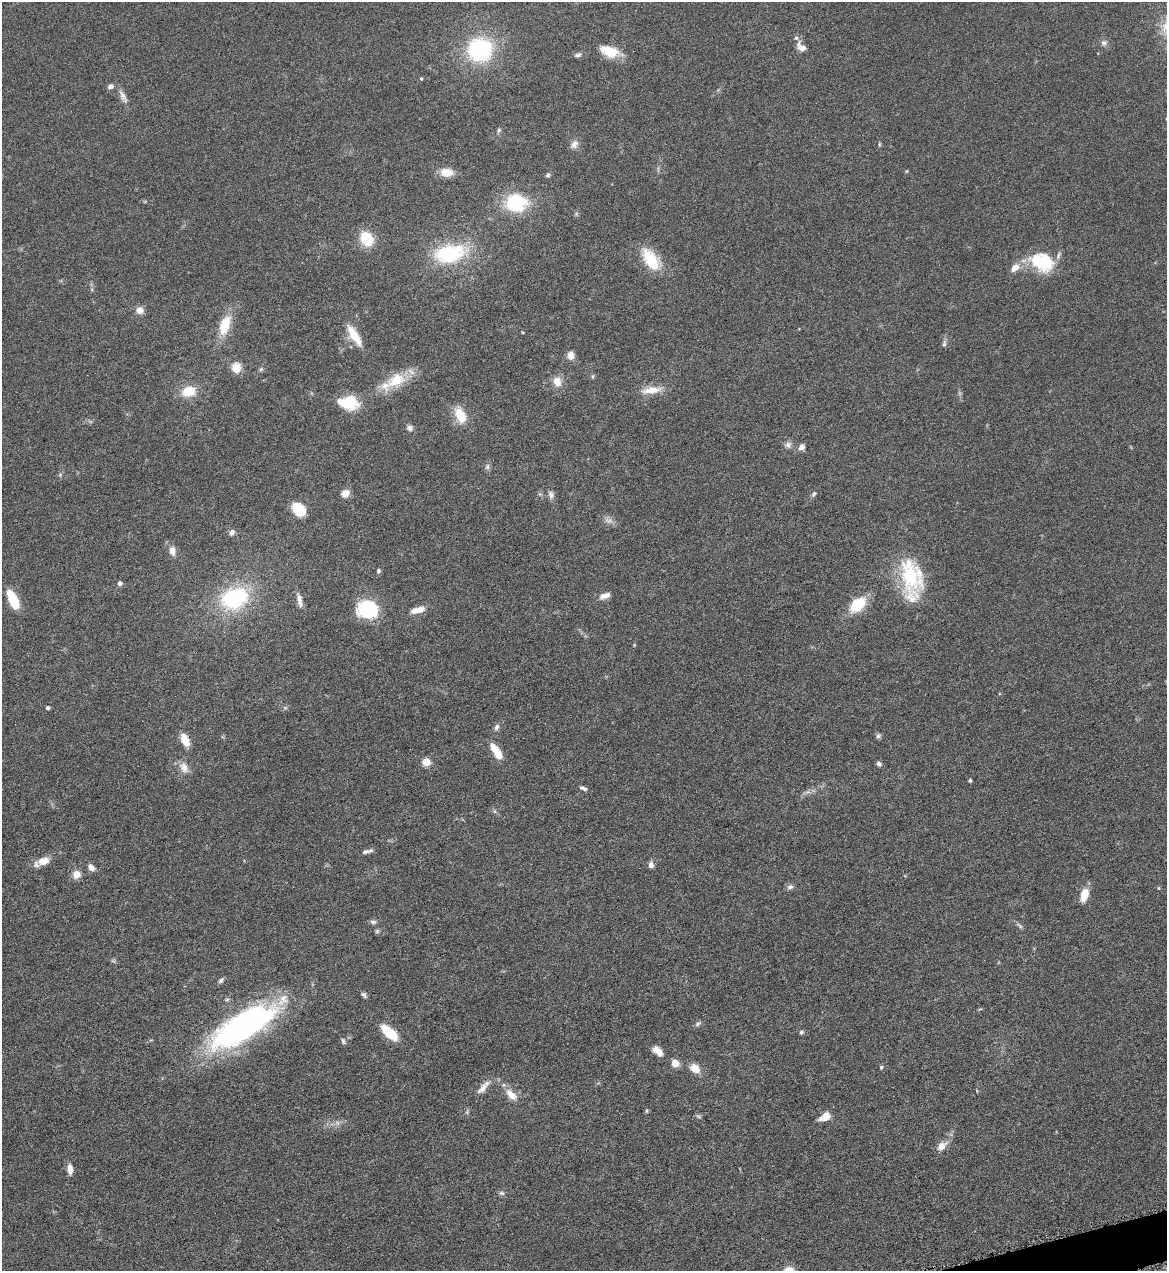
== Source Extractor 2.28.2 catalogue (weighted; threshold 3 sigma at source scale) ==
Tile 6 of 4 x 4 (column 2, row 2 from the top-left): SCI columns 1428-2592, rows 2541-3809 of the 5065 x 5080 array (HDU 1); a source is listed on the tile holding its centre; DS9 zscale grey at full resolution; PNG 1169 x 1273 px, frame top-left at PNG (2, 2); no overlay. Shown black and unused: <1% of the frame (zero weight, under 4 of 8 exposures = <1% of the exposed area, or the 3 px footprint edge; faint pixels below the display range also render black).
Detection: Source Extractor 2.28.2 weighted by HDU 2 'WHT'; one run over the whole footprint, this tile lists its part. Background 0.0459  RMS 0.0034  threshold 0.0141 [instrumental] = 3 sigma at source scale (4.09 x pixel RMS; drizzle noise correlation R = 1.36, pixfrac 0.8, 0.05/0.05 arcsec/px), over >= 5 px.
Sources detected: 100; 2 too faint to see at this stretch — not listed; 4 inside a brighter listed object's ellipse — not listed separately; the other 94 listed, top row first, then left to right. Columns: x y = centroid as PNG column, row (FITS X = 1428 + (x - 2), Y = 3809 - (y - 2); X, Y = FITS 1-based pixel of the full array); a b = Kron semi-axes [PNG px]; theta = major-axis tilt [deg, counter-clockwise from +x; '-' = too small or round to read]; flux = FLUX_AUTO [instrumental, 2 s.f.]
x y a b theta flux
1104 43 8 8 - 1.1
801 47 11 7 -46 2.7
480 49 19 18 - 41
609 51 23 12 -17 7.6
578 55 10 6 21 0.95
421 79 4 3 - 0.35
110 86 7 6 - 1.1
122 96 17 7 -64 2.1
499 130 7 5 73 0.6
574 144 12 9 58 1.7
879 144 6 3 83 0.38
446 172 13 9 -3 4.9
548 175 6 5 - 0.64
516 203 26 21 -2 18
366 239 12 9 -56 13
450 254 29 16 7 28
651 260 28 15 -56 11
1042 262 31 21 -24 15
1015 268 13 9 43 2.8
140 310 8 8 - 2.5
225 325 24 12 72 8.6
354 335 29 9 -59 6.1
944 344 10 5 80 0.91
571 355 10 8 -79 2
236 368 10 9 - 4.5
396 380 31 18 33 10
557 382 12 10 -70 3.4
651 390 28 9 8 4.8
189 391 13 9 15 7.9
349 403 24 15 -7 9.6
460 415 22 12 -64 6.3
410 428 9 7 -23 1.1
788 445 10 8 32 1.3
801 447 8 6 52 1.5
487 467 8 6 74 0.87
345 493 8 7 - 3
814 494 7 5 59 0.76
551 495 10 7 -76 1.3
298 509 15 11 -42 8.4
609 520 14 5 1 1.4
232 532 7 6 - 1.2
172 551 11 8 -71 2.5
378 571 6 5 - 0.59
910 575 58 23 -79 24
120 583 6 6 - 0.86
605 596 14 7 18 2.1
234 598 25 19 19 33
13 600 17 7 -65 11
299 600 19 6 -80 2
857 605 17 11 42 12
368 609 18 15 -10 23
418 610 17 7 15 3.3
47 708 4 4 - 0.66
285 708 6 4 -19 0.43
497 727 8 6 66 0.99
878 736 7 5 73 0.71
185 740 15 8 -66 4.1
496 752 18 7 -57 7
426 762 5 5 - 11
879 764 6 5 - 0.95
184 768 16 11 -58 2.9
970 780 4 4 - 0.54
583 788 11 5 -22 0.86
370 850 9 5 28 0.82
43 861 16 10 15 3.5
651 865 8 6 -83 1.3
91 867 8 7 - 1.6
76 874 8 8 - 3
790 887 8 6 27 1
1158 888 5 3 - 0.28
1084 895 15 8 74 4.7
373 922 8 6 -8 0.86
1020 926 10 4 -45 0.72
377 931 6 5 - 0.52
113 961 7 5 -30 0.55
221 980 8 5 56 0.81
364 995 8 5 -44 0.87
698 1024 8 5 40 0.73
242 1027 65 23 32 110
389 1032 21 9 -41 9.4
801 1032 5 5 - 0.55
343 1041 8 5 -75 0.7
657 1051 13 7 -40 3.1
675 1063 7 6 - 3.8
881 1067 5 4 - 0.42
695 1068 15 11 -36 3.3
483 1087 24 7 46 2.8
511 1095 18 9 -42 3.9
646 1111 5 3 - 0.38
699 1116 8 3 -19 0.49
825 1116 13 8 34 3.8
942 1146 13 8 39 2.8
70 1169 12 6 -85 2.4
502 1193 8 6 -1 0.75